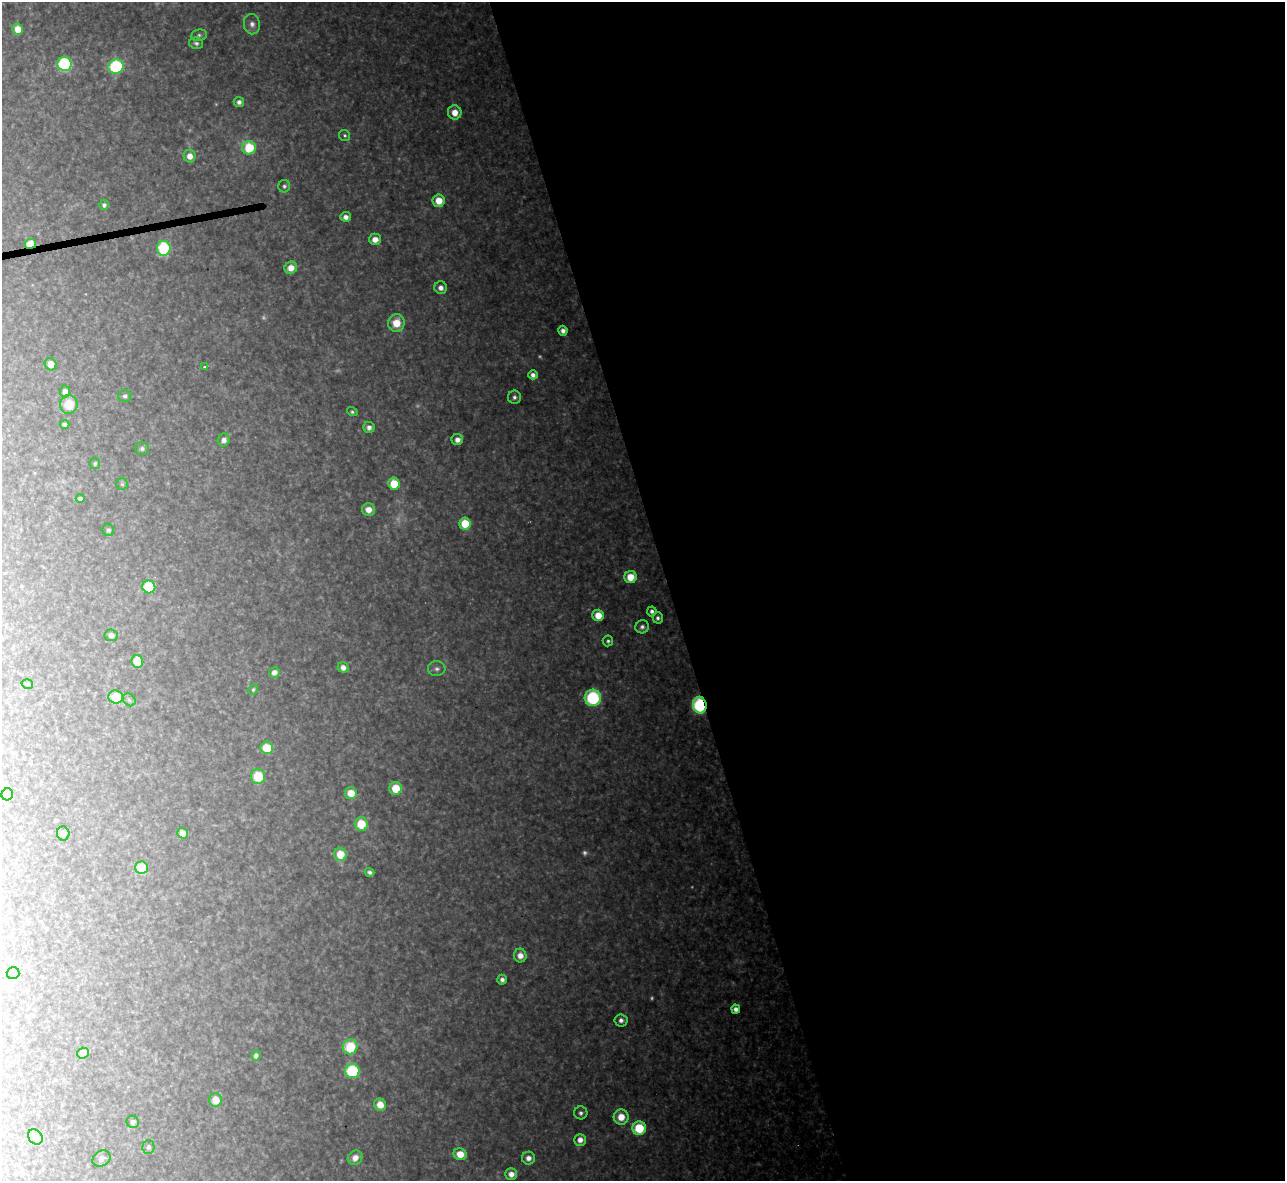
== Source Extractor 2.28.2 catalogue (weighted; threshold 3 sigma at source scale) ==
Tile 8 of 4 x 4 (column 4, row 2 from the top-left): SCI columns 3851-5133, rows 2499-3677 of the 5133 x 5115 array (HDU 1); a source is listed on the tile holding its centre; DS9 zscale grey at full resolution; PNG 1287 x 1183 px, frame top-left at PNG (2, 2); each listed source drawn as its Kron ellipse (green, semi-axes under 4 px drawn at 4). Shown black and unused: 48% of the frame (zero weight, under 3 of 4 exposures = <1% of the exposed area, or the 3 px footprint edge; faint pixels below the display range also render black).
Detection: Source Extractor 2.28.2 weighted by HDU 2 'WHT'; one run over the whole footprint, this tile lists its part. Background 0.327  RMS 0.02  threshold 0.0884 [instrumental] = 3 sigma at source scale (4.5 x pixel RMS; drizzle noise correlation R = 1.50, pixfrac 1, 0.05/0.05 arcsec/px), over >= 5 px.
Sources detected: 104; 10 too faint to see at this stretch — neither listed nor drawn; the other 94 listed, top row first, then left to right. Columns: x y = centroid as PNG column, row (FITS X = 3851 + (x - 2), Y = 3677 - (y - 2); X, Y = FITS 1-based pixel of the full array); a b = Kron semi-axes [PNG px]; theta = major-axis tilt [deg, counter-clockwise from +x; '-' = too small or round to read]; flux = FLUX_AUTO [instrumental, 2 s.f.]
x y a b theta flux
252 24 10 8 -84 12
18 29 5 5 - 29
199 35 8 5 8 5.7
196 43 7 5 -15 5.7
65 64 7 7 - 240
116 66 7 7 - 200
239 102 5 5 - 8.3
455 113 7 7 - 26
345 135 6 5 - 3.7
249 148 7 6 - 80
190 156 6 6 - 19
284 186 6 6 - 4.7
439 201 6 6 - 34
104 205 5 5 - 5.9
346 217 5 5 - 12
375 239 6 6 - 19
30 244 6 5 - 49
164 248 7 6 - 170
291 268 6 6 - 21
441 288 6 6 - 12
396 323 9 8 - 41
563 331 5 4 - 10
51 364 6 6 - 22
204 367 3 2 - 2.9
533 375 5 4 - 9.3
65 391 6 5 - 12
125 396 6 6 - 6.2
514 397 6 6 - 7
69 404 9 9 - 41
352 412 5 4 - 3.8
65 424 5 4 - 5.4
369 427 5 5 - 9.9
224 440 6 6 - 11
457 440 6 5 - 13
142 448 7 6 - 6.3
95 464 5 5 - 4
122 484 6 5 - 3.5
394 484 6 6 - 54
80 498 5 4 - 5.5
368 510 6 6 - 18
465 523 6 6 - 64
108 530 6 5 - 3.9
630 577 6 6 - 40
149 587 6 6 - 94
652 611 5 4 - 6.9
598 615 6 5 - 34
658 618 5 5 - 5.6
642 627 7 6 - 7.5
111 635 6 6 - 8
608 641 5 5 - 4.5
137 662 6 6 - 60
343 667 5 5 - 12
437 669 9 7 1 7.7
274 672 5 5 - 12
27 684 6 4 -17 3.2
253 690 5 4 - 3.3
116 697 7 6 - 68
593 698 8 8 - 180
129 700 7 5 -46 4.7
700 705 8 7 - 200
267 748 6 6 - 54
258 777 7 7 - 68
396 788 6 6 - 49
351 793 6 6 - 34
7 794 6 5 - 24
361 824 7 6 - 60
183 833 5 5 - 21
63 834 7 6 - 9.8
340 854 6 6 - 45
142 868 6 6 - 56
369 872 5 4 - 6
520 956 7 6 - 16
13 973 6 6 - 9.5
502 980 5 4 - 7.9
736 1009 4 4 - 13
621 1020 6 6 - 9.3
350 1047 7 7 - 82
83 1053 6 5 - 18
256 1055 5 4 - 8.6
352 1071 7 7 - 160
215 1100 7 6 - 30
380 1105 6 6 - 29
581 1113 6 6 - 5.8
621 1117 7 7 - 33
133 1122 6 6 - 8.7
639 1128 7 6 - 90
35 1137 8 6 -47 15
580 1140 6 6 - 15
148 1147 7 6 - 5.3
460 1154 6 5 - 34
355 1158 8 7 - 17
528 1158 6 6 - 12
101 1159 10 7 32 7.9
511 1174 6 5 - 17
Overlapping masked pixels (flux is a lower limit): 2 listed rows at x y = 30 244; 700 705